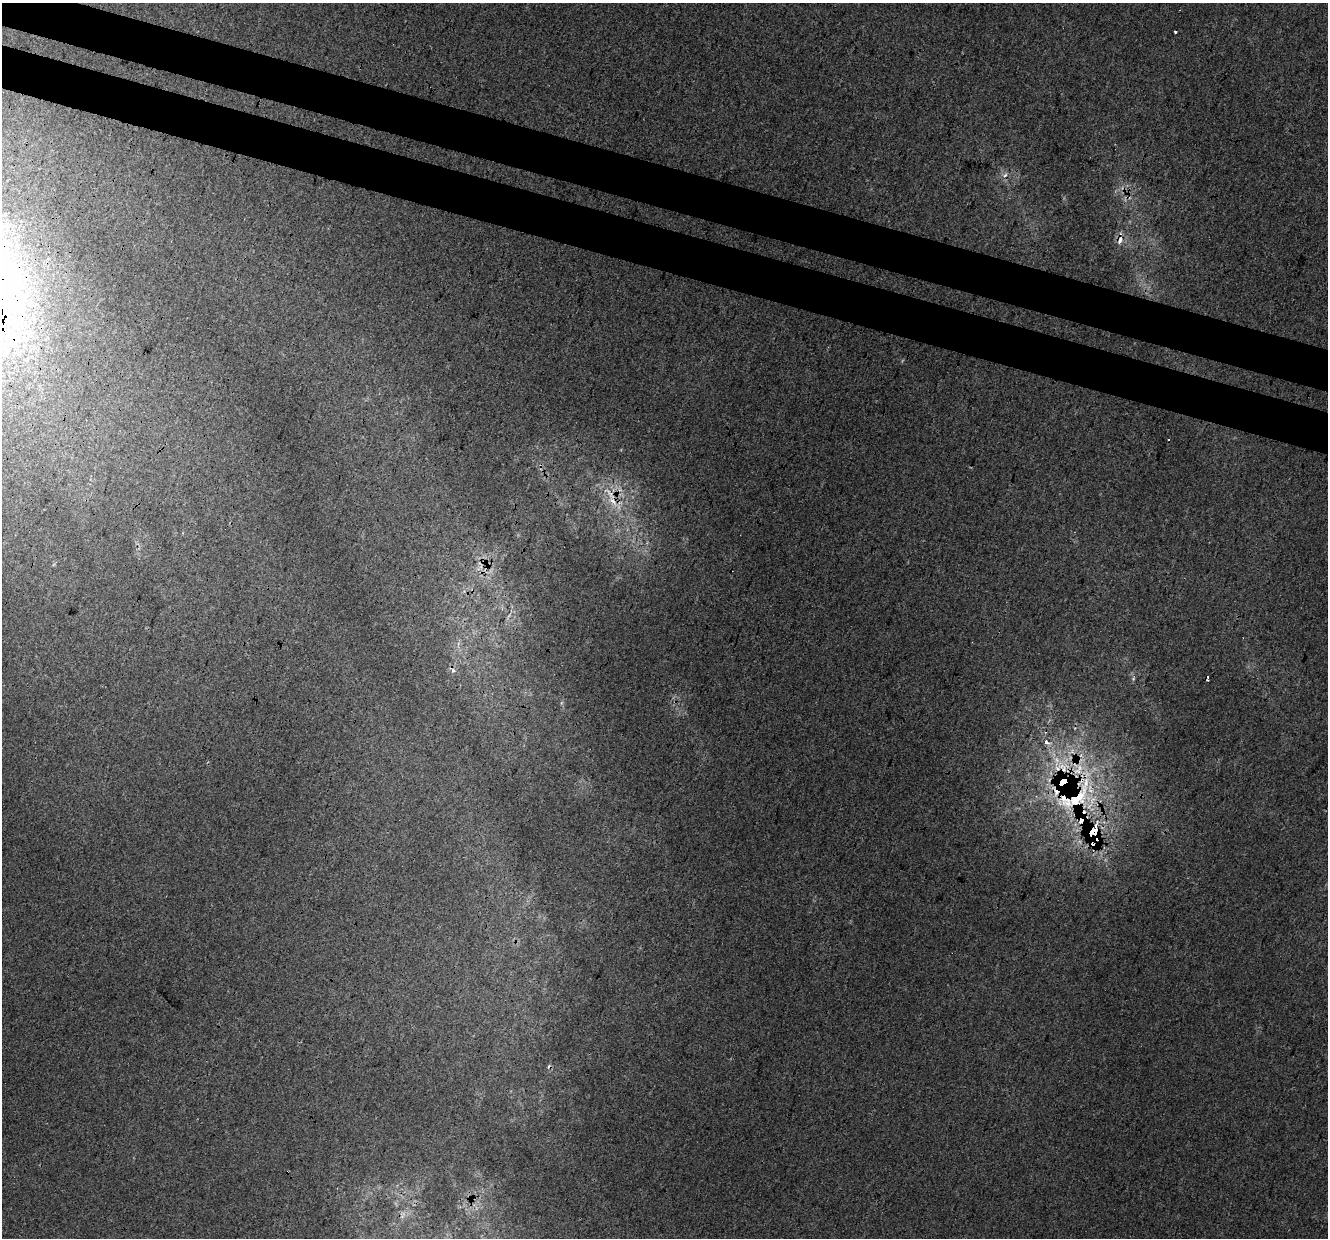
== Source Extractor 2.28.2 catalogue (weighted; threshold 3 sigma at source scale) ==
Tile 11 of 4 x 4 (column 3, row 3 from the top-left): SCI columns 2683-4008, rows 1571-2806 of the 5354 x 5551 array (HDU 1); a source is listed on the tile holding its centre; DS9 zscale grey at full resolution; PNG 1330 x 1240 px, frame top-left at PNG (2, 3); no overlay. Shown black and unused: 7% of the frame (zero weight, under 3 of 4 exposures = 5% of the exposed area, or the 3 px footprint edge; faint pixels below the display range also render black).
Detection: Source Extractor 2.28.2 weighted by HDU 2 'WHT'; one run over the whole footprint, this tile lists its part. Background 0.00884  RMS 0.0037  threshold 0.0168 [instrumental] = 3 sigma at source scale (4.5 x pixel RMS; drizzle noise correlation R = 1.50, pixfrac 1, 0.0396/0.0396 arcsec/px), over >= 5 px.
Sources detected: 25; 5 cosmic-ray / hot-pixel residue — not listed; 6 inside a brighter listed object's ellipse — not listed separately; the other 14 listed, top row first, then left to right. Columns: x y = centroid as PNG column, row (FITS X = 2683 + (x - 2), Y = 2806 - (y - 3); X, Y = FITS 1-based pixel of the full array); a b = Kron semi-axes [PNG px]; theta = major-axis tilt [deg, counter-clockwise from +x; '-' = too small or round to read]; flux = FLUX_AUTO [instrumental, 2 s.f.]
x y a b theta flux
1176 31 4 3 - 1.2
1120 239 16 6 80 2.7
13 340 42 25 59 41
613 501 18 8 -51 5
453 670 7 5 -47 1
1046 742 5 4 - 2.4
1057 760 7 5 -46 1.5
1057 768 6 4 -20 1.1
1078 771 14 7 -17 4.6
1063 782 7 3 30 94
1086 783 22 9 74 8.4
1065 801 29 20 -41 82
1093 832 7 4 55 34
403 1215 13 7 70 2.4
Overlapping masked pixels (flux is a lower limit): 8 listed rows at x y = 1120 239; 13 340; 613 501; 1057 768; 1063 782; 1086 783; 1065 801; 1093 832
Isophote crosses this tile's border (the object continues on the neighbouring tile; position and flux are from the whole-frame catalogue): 1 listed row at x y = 13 340